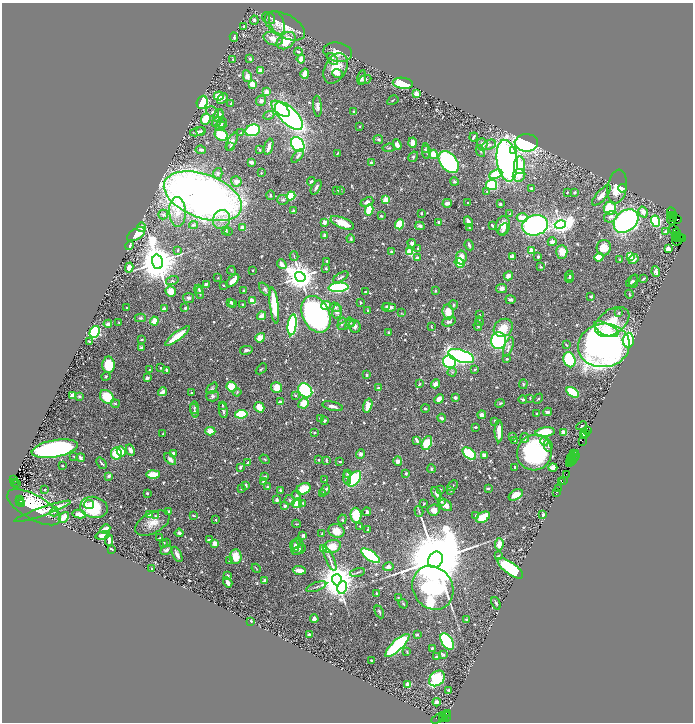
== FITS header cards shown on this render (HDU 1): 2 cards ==
NAXIS1  =                 1381
NAXIS2  =                 1440

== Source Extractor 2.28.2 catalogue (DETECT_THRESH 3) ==
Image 1381 x 1440 px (HDU 1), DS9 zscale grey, zoomed out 1/2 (1 PNG px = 2 x 2 image px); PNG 695 x 724 px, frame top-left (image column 1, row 1439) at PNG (2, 3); each listed source drawn as its Kron ellipse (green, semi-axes under 4 px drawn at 4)
Background 0.566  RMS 0.015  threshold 0.0461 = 3 sigma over >= 5 px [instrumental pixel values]
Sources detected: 754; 50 cannot appear on this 1/2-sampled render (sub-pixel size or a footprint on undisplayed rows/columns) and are neither listed nor drawn; of the other 704, the 500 brightest by FLUX_AUTO listed and drawn (204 fainter detections omitted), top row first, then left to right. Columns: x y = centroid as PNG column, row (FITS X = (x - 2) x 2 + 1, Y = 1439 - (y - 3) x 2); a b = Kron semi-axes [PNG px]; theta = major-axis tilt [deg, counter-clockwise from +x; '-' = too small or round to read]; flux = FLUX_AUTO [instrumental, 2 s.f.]
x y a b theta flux
269 18 7 5 -39 8.7
254 20 5 4 - 5.2
277 23 12 7 -69 24
244 26 3 2 - 4.7
285 26 22 11 -28 57
234 37 4 3 - 5.3
273 39 10 6 -17 31
286 41 10 7 38 90
298 52 4 3 - 5.7
338 52 14 9 -12 27
233 59 3 3 - 4.4
250 59 4 3 - 5.2
301 59 4 3 - 25
333 59 7 4 -53 9.7
335 68 16 10 61 63
260 71 3 3 - 32
337 73 5 3 - 7.8
305 74 5 3 - 36
247 76 6 4 -79 18
362 77 7 2 81 5.8
365 79 6 4 18 8.6
403 83 10 5 -7 110
252 84 4 3 - 42
266 92 3 3 - 27
416 94 2 2 - 49
219 96 5 4 - 44
222 98 6 4 43 14
393 100 6 2 32 3
261 101 5 5 - 9
202 102 6 5 - 110
231 104 4 2 - 3.9
317 106 10 4 -85 12
280 109 10 5 -38 160
213 112 7 5 -30 7.9
353 112 3 2 - 8.5
218 115 6 4 63 31
269 115 5 3 - 4.2
289 116 18 8 -45 920
206 119 6 4 70 79
217 122 6 3 53 5.1
222 123 5 4 - 4.7
221 126 5 4 - 10
360 126 2 2 - 6.3
253 130 7 5 18 170
201 131 4 4 - 3.9
198 132 8 4 14 10
241 133 4 3 - 3.4
221 135 7 5 -29 110
474 137 4 2 - 6.7
378 139 5 4 - 4.8
232 142 10 4 62 9.5
413 143 5 4 - 26
526 143 11 8 1 540
298 144 8 6 -52 590
482 144 6 5 - 15
397 145 5 3 - 14
489 145 7 4 24 8.4
231 147 3 3 - 7.2
269 147 8 3 73 15
389 148 6 3 8 3.8
425 149 4 4 - 3.2
201 150 5 3 - 6.2
260 150 3 2 - 3.5
513 150 3 2 - 22
426 151 8 3 -85 4.9
480 151 6 3 -62 3.5
337 154 3 2 - 4.1
433 154 4 4 - 51
298 156 8 4 49 8.5
413 157 6 4 58 5.9
507 161 21 10 -82 1300
252 162 4 2 - 13
449 162 12 8 -51 760
371 163 3 3 - 9
520 165 9 5 89 110
218 173 5 4 - 8.2
261 173 2 2 - 2.9
496 174 7 3 23 110
519 175 7 6 - 47
236 181 5 5 - 13
311 182 4 3 - 5.7
454 182 4 3 - 5.3
492 185 5 5 - 120
617 187 17 9 82 60
316 188 8 3 59 7.2
531 188 4 3 - 4.3
622 188 4 3 - 6.5
337 191 4 3 - 4.8
340 191 3 3 - 2.6
487 192 3 3 - 3.5
567 193 2 2 - 3.2
575 193 2 2 - 7.5
270 195 5 3 - 3.7
601 195 13 5 49 18
203 196 41 22 -21 2800
291 196 5 4 - 77
283 200 5 5 - 6.8
386 200 3 3 - 150
367 202 7 4 23 14
468 202 2 2 - 3
447 203 5 3 - 12
500 204 2 2 - 4.9
610 208 6 6 - 98
369 210 5 3 - 95
293 211 3 3 - 8.3
177 212 15 8 -87 35
643 212 6 4 -59 24
671 212 5 2 - 67
421 213 2 2 - 3.5
163 214 5 4 - 6.5
510 214 4 3 - 3.9
381 216 4 3 - 3.5
670 216 4 1 - 320
673 216 2 1 - 42
611 217 7 5 29 14
522 218 5 3 - 38
674 219 3 2 - 370
677 219 2 2 - 21
221 220 10 8 65 23
671 220 5 2 - 310
468 221 5 3 - 20
626 221 14 10 39 760
656 221 6 4 -74 290
324 222 2 2 - 49
439 222 3 3 - 6.3
342 223 12 5 -22 60
400 224 5 4 - 69
560 224 5 4 - 2100
194 225 4 3 - 4.1
535 225 13 10 15 780
420 226 4 3 - 8.1
492 226 4 2 - 4.7
503 226 9 7 77 27
141 227 5 3 - 13
243 228 4 3 - 23
469 228 4 3 - 5.2
503 229 7 3 63 7.5
226 230 2 2 - 8.6
674 230 6 2 -28 60
228 231 4 3 - 2.7
665 231 4 3 - 3.2
677 232 3 2 - 25
136 234 10 5 33 52
325 235 4 3 - 19
676 235 3 2 - 290
678 238 3 2 - 460
680 238 3 2 - 140
351 239 4 2 - 3.3
683 239 2 1 - 77
677 241 5 3 - 120
552 242 4 4 - 11
412 243 4 4 - 10
129 245 4 3 - 8.4
469 245 5 2 - 7.4
418 248 4 3 - 3.2
604 248 8 7 - 39
669 249 4 3 - 17
178 250 3 2 - 3.6
531 251 3 2 - 81
392 252 2 2 - 27
410 252 3 3 - 180
562 252 7 5 90 34
294 256 5 2 - 2.5
512 256 3 3 - 16
630 256 3 3 - 200
461 257 7 5 84 31
538 257 2 2 - 7.8
599 257 4 4 - 38
417 258 4 3 - 12
634 259 5 3 - 13
620 260 4 3 - 3.5
327 261 3 2 - 3.5
157 262 7 5 -75 14000
460 263 5 4 - 85
282 264 5 3 - 20
541 267 3 3 - 2.7
129 268 5 4 - 23
326 269 3 2 - 3.7
231 270 4 3 - 2.6
253 270 2 2 - 2.5
656 272 5 4 - 18
508 276 4 4 - 15
570 276 5 3 - 7.2
300 277 5 4 - 5900
341 277 8 3 29 7.5
218 278 2 2 - 2.7
569 278 4 3 - 6
644 279 3 2 - 4.2
172 281 6 3 17 3.9
233 281 8 3 45 32
632 281 7 3 49 4.9
634 281 7 4 76 6.6
206 284 4 3 - 7
224 285 3 3 - 2.6
339 287 10 4 5 350
502 288 5 4 - 11
199 289 4 3 - 3.5
265 289 8 4 -52 6.1
171 291 5 5 - 29
244 291 2 2 - 6.5
366 291 3 2 - 3.1
435 291 3 3 - 2.8
200 293 6 3 -75 6
629 294 4 3 - 2.5
591 297 2 2 - 5.3
188 298 5 5 - 7.3
510 300 5 3 - 6.5
252 301 4 3 - 31
231 302 2 2 - 20
233 303 2 2 - 5.2
360 303 4 2 - 2.9
242 305 2 2 - 15
326 305 5 3 - 28
453 305 4 4 - 4.8
274 306 18 4 -83 120
126 307 2 2 - 3.1
335 307 5 4 - 6.1
386 307 3 3 - 3.3
389 307 7 4 -1 15
164 308 2 2 - 21
185 308 2 2 - 5.1
368 311 3 2 - 3.3
337 312 7 5 84 15
448 312 8 5 -84 40
401 313 3 3 - 2.7
619 313 4 3 - 3.9
316 314 19 13 -64 840
479 315 3 2 - 3.3
262 316 5 3 - 24
140 318 6 3 -1 4.6
154 321 4 3 - 60
479 321 5 3 - 3.2
350 322 4 4 - 4.6
449 322 7 4 18 10
612 322 19 12 35 79
119 323 2 2 - 2.6
108 324 4 3 - 12
342 324 6 4 76 8.8
292 325 10 4 83 440
347 325 9 3 23 8.6
355 326 6 5 - 12
431 326 3 2 - 2.7
478 326 5 3 - 4.1
503 328 10 8 39 44
606 329 13 6 -26 38
95 332 6 5 - 320
389 332 3 3 - 4.3
177 336 15 4 37 85
260 338 5 4 - 37
142 339 3 2 - 3.1
628 340 7 5 86 300
89 341 3 2 - 2.5
499 341 8 7 - 440
566 345 2 2 - 3.8
604 345 26 21 8 1600
508 347 10 4 70 11
141 348 4 3 - 5.3
246 350 6 3 11 6.9
461 356 13 6 -18 750
507 359 4 4 - 3.1
570 360 7 6 - 220
449 362 6 6 - 350
109 365 8 6 -89 100
161 368 3 2 - 3.3
261 369 6 2 45 2.9
150 370 3 3 - 3.6
167 370 4 3 - 6.5
475 370 4 3 - 4.1
452 372 4 3 - 3.6
366 375 4 3 - 4.6
106 376 4 3 - 3.9
147 378 3 3 - 9.9
420 384 3 2 - 4.4
435 384 5 3 - 16
523 384 5 3 - 4
232 387 5 4 - 68
276 387 5 5 - 34
212 388 7 4 49 5.3
378 388 4 3 - 6.9
305 390 8 6 -47 350
163 392 5 3 - 18
237 392 4 3 - 3.8
572 392 7 4 -33 120
191 393 4 3 - 4.7
72 396 4 3 - 24
79 396 3 3 - 6.9
213 396 6 5 - 7.6
295 396 2 2 - 7.8
107 397 8 6 -43 89
455 397 2 2 - 29
530 398 3 3 - 3.4
439 399 5 4 - 19
523 399 4 2 - 4.9
538 399 6 2 47 3
280 402 3 2 - 8.9
115 403 5 3 - 4
303 403 5 5 - 42
500 403 5 3 - 3.9
222 405 2 2 - 4.4
333 406 10 3 -14 13
368 406 7 4 73 39
259 407 5 5 - 42
194 408 6 3 83 5
425 408 4 3 - 3.8
223 410 8 3 -80 7.2
194 411 7 3 -77 5.1
548 412 4 3 - 6.5
241 414 6 4 8 120
537 414 2 2 - 9.1
482 415 4 4 - 14
321 418 3 2 - 13
442 418 4 3 - 7.6
325 420 3 3 - 7.2
495 421 3 3 - 6.4
582 426 5 3 - 4.1
475 427 3 2 - 2.9
587 430 2 1 - 25
210 431 5 4 - 29
499 431 11 3 -90 42
314 432 4 3 - 3.6
545 432 10 4 7 96
564 433 4 3 - 36
586 433 3 2 - 62
163 434 2 2 - 2.7
583 434 3 2 - 35
584 435 2 1 - 23
512 437 4 3 - 3.9
525 438 5 3 - 9.8
417 440 4 2 - 12
515 441 4 3 - 2.5
545 441 4 4 - 8.7
582 441 2 1 - 46
427 443 7 5 65 96
548 446 6 3 -77 3.9
55 449 23 8 11 900
130 450 6 3 -62 20
121 451 5 4 - 34
535 452 18 17 - 340
116 453 6 5 - 73
174 453 3 3 - 13
574 453 3 1 - 17
576 453 2 2 - 48
361 454 5 4 - 8.5
469 454 8 4 -39 130
484 455 3 3 - 15
576 455 2 1 - 63
74 457 3 2 - 3.1
81 458 4 3 - 8.4
170 459 7 4 -45 13
265 459 5 2 - 3
570 459 4 2 - 32
573 459 6 2 34 120
318 460 3 3 - 3
326 460 3 2 - 5.5
398 461 5 4 - 13
247 462 3 2 - 4.5
340 462 3 2 - 3.2
572 462 3 2 - 2.9
102 463 6 2 -51 5.3
569 464 2 1 - 41
62 466 3 2 - 3.3
240 467 3 2 - 10
515 467 3 3 - 4.6
553 467 4 4 - 13
432 469 4 3 - 4
348 473 4 3 - 7.5
406 473 3 3 - 4.3
153 474 7 3 2 66
566 474 2 1 - 39
109 476 4 3 - 8.5
265 476 3 2 - 3.4
347 478 7 4 -85 6.1
354 479 9 5 54 170
14 480 3 2 - 230
325 480 2 2 - 2.6
563 480 2 1 - 67
562 481 3 2 - 56
14 482 2 1 - 250
264 482 3 2 - 9
17 484 3 1 - 40
246 485 4 3 - 5.3
452 486 6 2 44 3.1
268 487 4 3 - 3
241 488 2 2 - 7.9
488 488 3 3 - 6.2
558 488 2 1 - 17
304 489 7 5 27 73
45 490 2 2 - 3.5
325 490 6 2 50 11
440 490 3 3 - 2.6
451 490 3 3 - 4.3
280 491 3 2 - 5.3
557 492 2 1 - 60
147 493 2 2 - 3.3
323 493 3 2 - 2.8
436 493 6 3 -63 14
516 495 8 5 29 35
296 496 5 3 - 7.9
19 499 3 2 - 360
277 500 4 3 - 6.2
290 500 5 5 - 5.8
441 501 4 3 - 5.5
20 502 2 2 - 200
22 503 2 1 - 88
297 503 5 4 - 51
302 503 4 3 - 2.8
89 504 5 3 - 9.7
424 504 2 2 - 3.4
446 505 7 5 -38 26
285 506 3 3 - 9.6
34 507 30 12 -29 190
94 507 14 10 -14 150
434 510 6 5 - 20
42 511 30 3 19 67
168 511 4 3 - 11
419 511 5 3 - 4
54 512 5 2 - 2.8
367 512 4 4 - 6.9
79 514 7 3 -9 27
543 514 2 2 - 23
149 515 3 3 - 6.5
356 515 7 5 -86 110
476 515 3 3 - 4.3
155 516 3 3 - 3
193 516 3 2 - 3.3
64 517 6 3 50 33
483 517 7 4 30 85
342 519 5 4 - 4.1
216 520 2 2 - 10
152 523 19 10 28 36
297 524 4 2 - 2.7
360 526 2 2 - 3.2
105 529 5 3 - 26
368 529 2 2 - 4.6
336 531 8 6 -18 36
179 533 4 3 - 9.3
322 534 4 2 - 3.3
103 535 7 4 9 23
303 536 3 3 - 9
159 538 4 2 - 2.9
109 540 6 3 -87 15
209 540 4 3 - 6.2
166 542 2 2 - 3.5
163 543 2 2 - 3.3
214 543 3 3 - 31
296 544 5 3 - 6.2
499 544 6 4 84 30
295 546 6 2 -67 4.4
297 546 9 6 76 13
332 546 9 6 17 49
324 548 3 3 - 120
111 549 3 2 - 2.8
166 550 6 4 28 12
299 550 7 4 30 5
177 554 8 3 -63 17
370 556 11 4 -34 320
498 556 4 2 - 2.9
236 557 7 6 - 45
330 559 13 3 -66 8.9
435 560 8 7 - 62000
229 561 4 3 - 3.4
388 567 5 4 - 10
256 568 5 2 - 2.7
510 568 15 6 -36 240
151 569 2 2 - 6.5
299 570 6 3 -4 31
357 572 7 2 15 3.7
227 576 2 2 - 24
264 580 2 2 - 24
337 580 5 5 - 11000
228 582 5 3 - 16
316 587 10 2 20 6.3
342 587 6 4 78 150
433 588 23 19 -58 980
377 594 3 2 - 7.2
398 597 2 2 - 4.5
496 603 6 3 -67 5.2
403 604 5 2 - 2.7
379 612 7 2 -66 4.6
314 619 4 3 - 11
466 620 3 2 - 2.5
251 621 3 2 - 4.4
309 635 3 2 - 10
417 635 3 2 - 5.1
447 641 9 5 -58 350
397 645 16 5 43 350
432 648 3 3 - 3.3
407 652 3 2 - 3.3
443 655 3 3 - 4.5
436 657 2 2 - 6.7
371 660 2 2 - 3
437 678 9 6 44 200
408 685 2 2 - 91
449 690 3 2 - 6.1
437 702 4 3 - 11
448 714 2 1 - 25
444 717 2 2 - 84
446 717 5 2 - 24
438 718 7 2 31 110
442 719 4 2 - 280
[204 fainter detections neither listed nor drawn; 50 sub-pixel or undisplayed-footprint detections neither listed nor drawn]